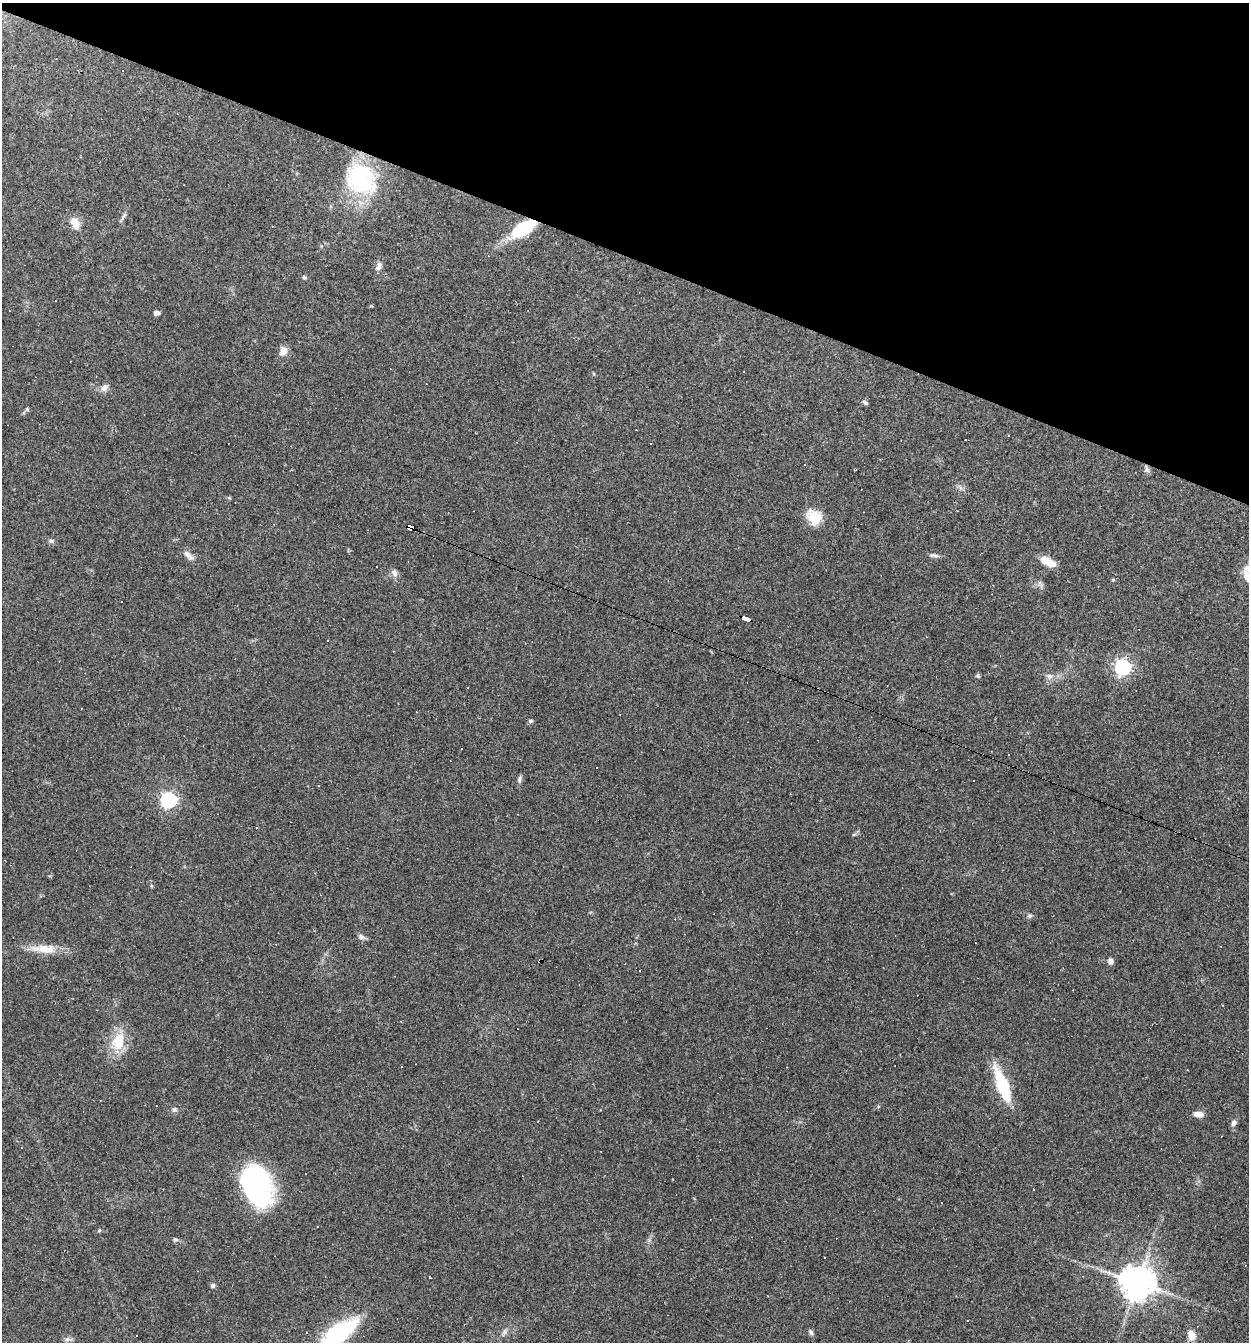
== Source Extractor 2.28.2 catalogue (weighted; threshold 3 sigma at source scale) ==
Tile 2 of 4 x 4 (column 2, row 1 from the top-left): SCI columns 1376-2622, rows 4020-5359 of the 5373 x 5359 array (HDU 1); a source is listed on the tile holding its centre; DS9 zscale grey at full resolution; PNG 1251 x 1344 px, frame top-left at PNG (2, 3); no overlay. Shown black and unused: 19% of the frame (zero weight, under 3 of 4 exposures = <1% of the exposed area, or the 3 px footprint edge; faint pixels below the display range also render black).
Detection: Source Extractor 2.28.2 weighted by HDU 2 'WHT'; one run over the whole footprint, this tile lists its part. Background 0.0495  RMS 0.0057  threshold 0.0257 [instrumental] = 3 sigma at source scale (4.5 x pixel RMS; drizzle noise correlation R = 1.50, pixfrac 1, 0.05/0.05 arcsec/px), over >= 5 px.
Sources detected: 74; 20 cosmic-ray / hot-pixel residue — not listed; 1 inside a brighter listed object's ellipse — not listed separately; the other 53 listed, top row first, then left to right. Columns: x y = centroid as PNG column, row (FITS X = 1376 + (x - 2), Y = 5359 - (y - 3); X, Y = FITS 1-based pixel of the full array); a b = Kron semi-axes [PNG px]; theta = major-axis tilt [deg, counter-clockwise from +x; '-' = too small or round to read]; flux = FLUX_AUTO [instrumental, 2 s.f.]
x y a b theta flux
361 179 39 31 -45 59
124 215 8 4 46 1.2
75 223 16 10 -64 6
523 228 26 13 33 32
378 266 13 7 68 2.6
304 277 5 5 - 0.79
55 301 3 2 - 0.32
157 313 6 5 - 2.1
283 351 10 8 72 4.8
104 388 10 8 61 2.8
865 402 8 4 -32 1.1
1009 435 3 2 - 0.46
965 440 3 3 - 5.8
1147 470 8 6 -74 1.6
814 517 18 15 -46 12
412 527 6 4 -25 97
51 541 7 5 19 1.2
187 554 13 8 -50 3
934 555 12 5 -1 1.7
1045 559 10 8 3 5.4
394 573 12 7 -70 2.3
1113 580 4 4 - 0.61
122 602 2 2 - 0.4
745 618 8 4 -20 44
1123 667 7 6 - 170
978 676 6 5 - 0.87
1050 676 7 7 - 2.1
530 721 6 5 - 1
596 767 3 3 - 1.5
519 779 9 6 70 1.5
168 800 7 6 - 160
854 834 6 4 1 0.76
1029 916 7 5 15 1.2
361 937 10 6 -21 1.9
44 949 36 11 -2 11
1110 961 8 7 - 1.9
118 1041 25 18 78 15
401 1067 2 2 - 0.44
1002 1085 29 10 -69 38
174 1110 7 6 - 1.5
1198 1114 10 6 -5 4.3
1233 1123 9 6 70 2
258 1186 38 24 -73 110
99 1230 5 4 - 0.75
175 1240 8 4 -9 0.99
430 1277 3 3 - 1.2
1138 1283 11 10 - 1000
213 1285 5 5 - 1.3
504 1332 10 5 66 1.8
811 1332 8 5 -60 1.3
337 1335 44 15 38 76
1191 1335 9 8 - 6
67 1339 8 4 44 1.3
Overlapping masked pixels (flux is a lower limit): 4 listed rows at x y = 523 228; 412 527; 745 618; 1138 1283
Isophote crosses this tile's border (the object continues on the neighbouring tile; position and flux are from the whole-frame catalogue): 1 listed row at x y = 337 1335